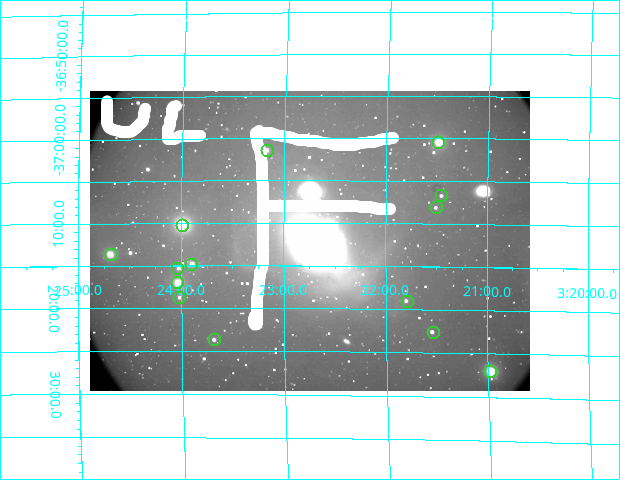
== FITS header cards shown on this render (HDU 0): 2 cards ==
NAXIS1  =                  440
NAXIS2  =                  300

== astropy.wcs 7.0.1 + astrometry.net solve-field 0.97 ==
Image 440 x 300 px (HDU 0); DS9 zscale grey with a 90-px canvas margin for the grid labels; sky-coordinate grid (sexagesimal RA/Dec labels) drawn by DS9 from the SOLVED WCS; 14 Tycho-2 reference stars matched to detected sources circled (green)
Header WCS: none
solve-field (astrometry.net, Tycho-2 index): SOLVED blind (the file carries no WCS)
Solved WCS: RA---TAN-SIP/DEC--TAN-SIP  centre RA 03:22:45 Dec -37:12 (50.69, -37.20 deg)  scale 7.02 arcsec/px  FOV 51.5' x 35.2'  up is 0 deg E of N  parity normal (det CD < 0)
(file carries no celestial WCS; the grid is the blind solution)
Tycho-2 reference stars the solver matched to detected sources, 14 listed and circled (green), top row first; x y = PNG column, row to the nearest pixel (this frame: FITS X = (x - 90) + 1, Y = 300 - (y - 91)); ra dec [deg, ICRS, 3 dp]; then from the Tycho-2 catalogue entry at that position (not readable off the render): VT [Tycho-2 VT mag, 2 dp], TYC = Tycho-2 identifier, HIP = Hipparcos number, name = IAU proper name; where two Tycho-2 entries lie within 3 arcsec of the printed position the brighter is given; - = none
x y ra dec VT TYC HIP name
438 142 50.372 -37.008 9.31 7026-2-1 - -
267 150 50.793 -37.023 11.12 7026-8-1 - -
441 195 50.365 -37.112 11.67 7026-80-1 - -
436 207 50.377 -37.134 12.21 7026-126-1 - -
182 225 50.998 -37.170 7.78 7026-135-1 15836 -
111 254 51.169 -37.227 9.40 7027-216-1 - -
191 264 50.976 -37.246 10.63 7026-81-1 - -
177 268 51.009 -37.255 11.89 7027-175-1 - -
177 282 51.009 -37.283 8.94 7027-125-1 15839 -
179 297 51.005 -37.312 11.54 7027-165-1 - -
407 301 50.448 -37.317 11.68 7026-77-1 - -
433 332 50.385 -37.377 11.48 7026-147-1 - -
214 339 50.921 -37.394 11.20 7026-152-1 - -
490 371 50.245 -37.450 7.89 7026-182-1 15607 -